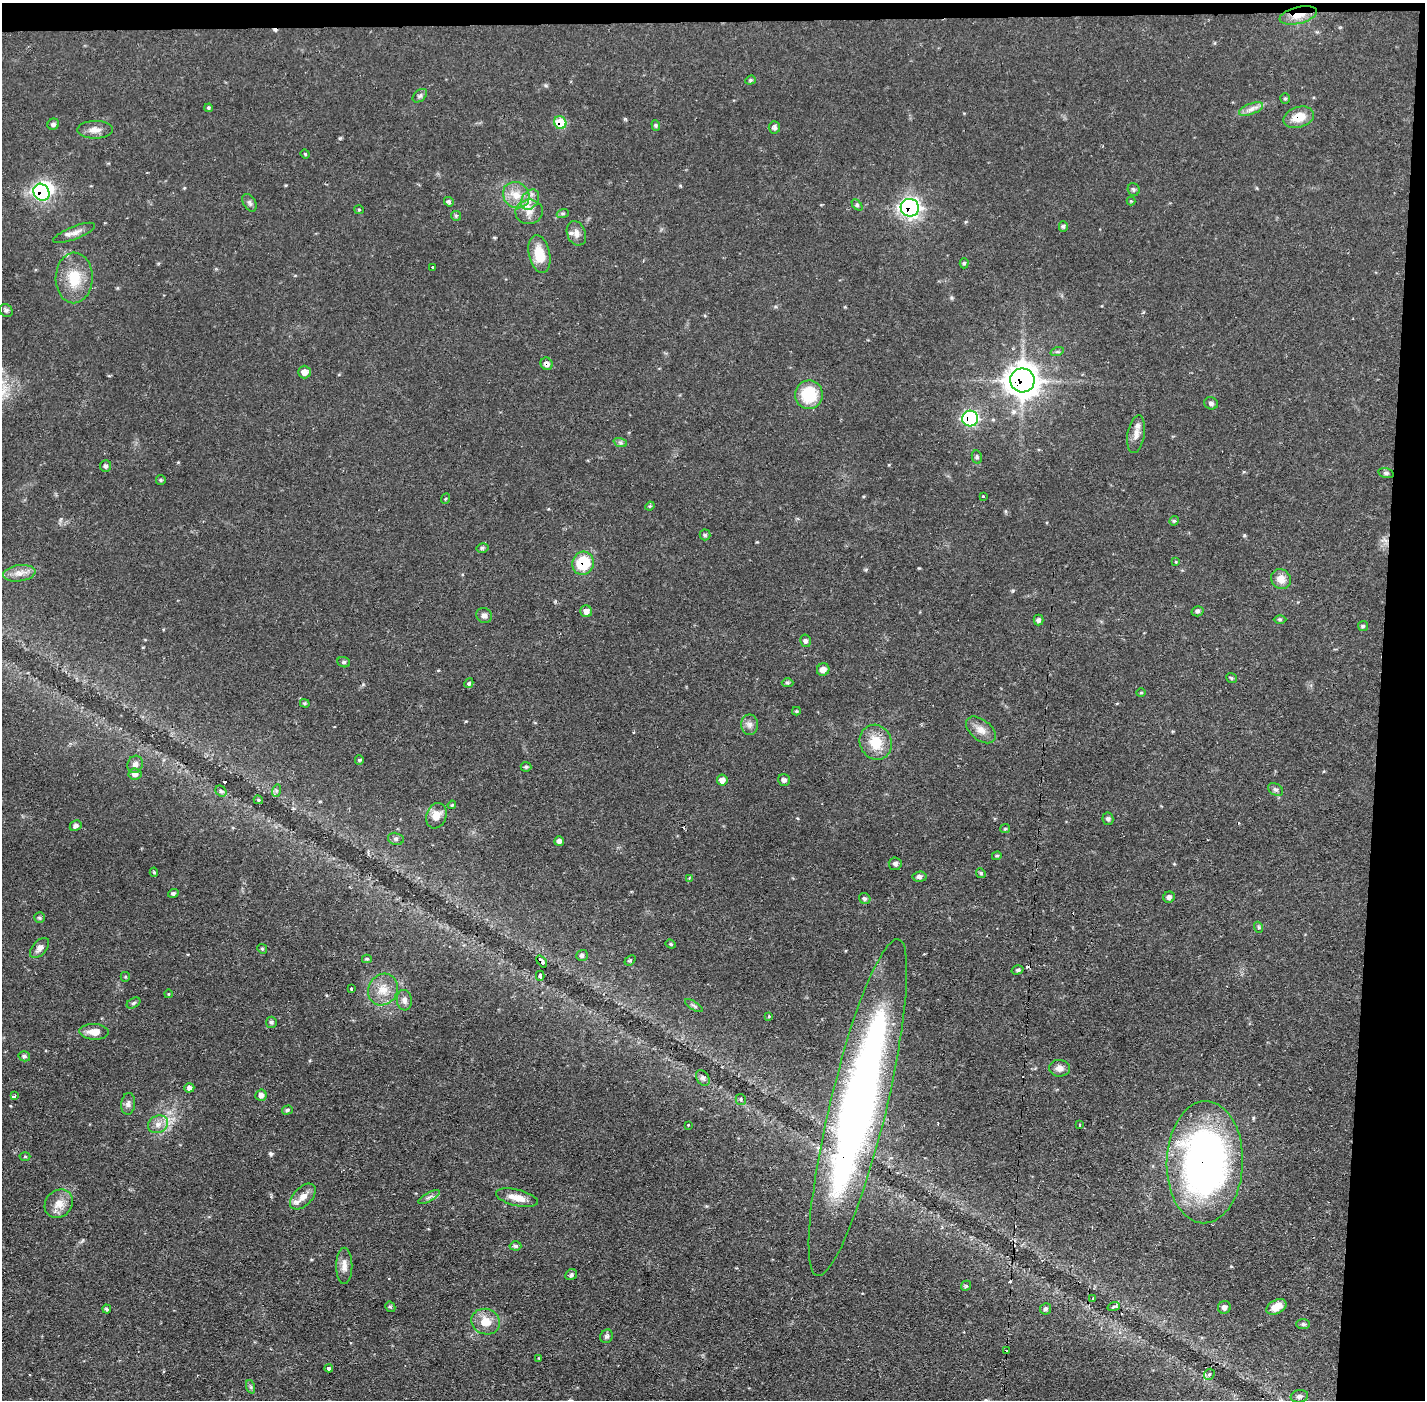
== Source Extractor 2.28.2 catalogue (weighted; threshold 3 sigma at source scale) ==
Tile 3 of 3 x 3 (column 3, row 1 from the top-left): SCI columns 2846-4268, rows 2850-4247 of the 4268 x 4301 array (HDU 1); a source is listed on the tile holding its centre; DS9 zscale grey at full resolution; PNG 1427 x 1402 px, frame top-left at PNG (2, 3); each listed source drawn as its Kron ellipse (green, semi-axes under 4 px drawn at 4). Shown black and unused: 5% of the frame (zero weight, under 2 of 3 exposures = <1% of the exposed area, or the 3 px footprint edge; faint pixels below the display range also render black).
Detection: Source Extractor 2.28.2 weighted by HDU 2 'WHT'; one run over the whole footprint, this tile lists its part. Background 0.0561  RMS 0.0059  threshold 0.0263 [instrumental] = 3 sigma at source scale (4.5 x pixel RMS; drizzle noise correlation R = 1.50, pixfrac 1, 0.05/0.05 arcsec/px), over >= 5 px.
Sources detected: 172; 2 inside a brighter object's white glare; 6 cosmic-ray / hot-pixel residue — neither listed nor drawn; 3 inside a brighter listed object's ellipse — not listed separately; the other 161 listed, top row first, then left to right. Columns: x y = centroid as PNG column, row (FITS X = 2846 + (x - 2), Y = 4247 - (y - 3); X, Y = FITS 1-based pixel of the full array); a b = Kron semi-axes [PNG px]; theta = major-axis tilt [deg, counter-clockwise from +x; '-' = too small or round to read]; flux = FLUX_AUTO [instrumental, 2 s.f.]
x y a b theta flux
1298 15 19 8 14 7.4
750 80 5 4 - 0.78
420 96 8 5 40 1.4
1285 99 5 4 - 0.82
209 108 4 3 - 0.78
1251 109 13 5 21 3.1
1299 117 15 10 16 9.8
560 123 7 6 - 15
53 124 6 5 - 1.6
656 125 5 4 - 0.84
774 127 6 5 - 1.5
95 130 18 9 0 4.6
305 154 4 4 - 0.61
1134 189 6 6 - 1.1
41 192 9 7 -53 100
516 195 14 12 -44 8.5
530 200 11 8 53 4.4
1131 201 4 4 - 0.51
449 202 5 4 - 1.3
249 203 9 6 -60 1.7
857 205 6 4 -45 0.93
910 208 9 9 - 180
359 210 5 4 - 0.67
529 212 13 12 - 5.8
563 213 6 4 18 0.86
456 216 5 5 - 0.83
1063 227 5 4 - 0.93
74 233 22 6 22 4.2
576 233 12 9 -68 3.4
539 254 19 10 -78 14
964 263 5 4 - 0.91
433 268 3 3 - 1.8
74 278 25 18 89 17
6 310 7 6 - 1.3
1057 352 7 4 18 0.95
547 364 6 6 - 2.5
304 372 6 6 - 3.9
1022 380 12 12 - 680
809 395 14 14 - 22
1211 403 7 6 - 1.6
970 419 8 8 - 72
1136 434 19 8 81 4.2
620 442 7 4 -19 1.2
977 457 7 5 -78 1
106 466 6 5 - 1.7
1386 473 8 4 -14 1.2
161 480 5 4 - 0.7
983 497 3 3 - 2.1
445 499 5 3 - 0.59
650 506 4 4 - 0.66
1174 521 5 4 - 0.77
705 535 5 5 - 0.96
482 548 6 4 14 1
1176 562 3 3 - 0.75
583 563 11 10 - 23
19 573 16 8 7 4.5
1281 579 10 9 - 5.6
586 611 6 6 - 3.7
1198 611 6 5 - 1.2
484 615 8 7 - 2.2
1280 619 6 4 -1 0.92
1039 620 5 5 - 1.7
1363 626 5 5 - 0.83
805 641 6 5 - 1.5
344 662 6 5 - 0.93
823 670 6 6 - 3.9
1232 678 6 4 -38 0.79
469 683 5 4 - 1.7
787 683 6 4 -1 0.9
1141 693 5 3 - 0.55
305 703 5 4 - 0.83
796 711 4 4 - 0.66
749 725 10 8 -89 2.7
981 730 17 10 -39 5.2
876 742 18 16 -69 14
359 760 4 4 - 0.72
135 764 9 7 65 2.5
526 767 5 5 - 0.85
135 774 6 5 - 2.6
722 780 5 5 - 4
784 780 6 6 - 1.7
1275 789 8 5 -30 1.4
221 791 6 5 - 1.1
276 791 6 4 72 1.2
258 800 5 3 - 0.73
452 805 4 3 - 0.59
436 816 13 10 69 6.3
1108 819 6 5 - 1.2
76 826 6 5 - 1.8
1005 829 5 4 - 0.68
396 839 8 6 -13 1.4
559 841 5 5 - 1.9
997 856 5 4 - 0.77
895 864 6 6 - 1.6
154 872 5 4 - 0.88
981 873 5 4 - 0.85
920 877 7 5 6 1.9
689 878 4 3 - 0.56
173 893 5 4 - 1.3
1169 897 6 5 - 2.1
865 898 6 5 - 1.3
39 918 5 5 - 0.99
1258 927 6 3 -70 0.74
671 944 5 4 - 0.77
40 948 12 7 48 2.8
262 949 5 4 - 0.83
582 955 6 5 - 1.2
367 959 5 4 - 0.79
630 960 6 4 39 0.86
542 961 7 4 -52 1.7
1017 970 6 4 15 0.96
540 976 5 4 - 0.94
125 977 5 4 - 0.69
351 989 3 3 - 1.7
383 990 16 14 60 8.9
168 994 4 3 - 0.43
404 1000 10 7 -83 2.7
133 1003 7 5 28 1
694 1006 10 3 -32 1.1
769 1016 3 3 - 0.55
271 1022 5 5 - 1.2
94 1032 15 8 -3 5.4
24 1056 6 5 - 1.2
1059 1068 10 8 -2 3.2
703 1078 9 6 -57 1.8
189 1088 5 4 - 1.6
261 1095 5 5 - 2.6
15 1096 3 3 - 4.4
741 1099 5 5 - 1
128 1104 11 7 85 2.1
858 1108 173 28 76 440
287 1110 5 4 - 1
158 1124 10 8 27 3.9
688 1125 3 3 - 0.71
1079 1125 3 3 - 0.8
25 1157 5 3 - 0.56
1205 1162 61 38 89 240
303 1197 16 9 45 5.2
429 1197 12 4 30 1.7
517 1198 21 8 -13 7.2
59 1204 15 13 46 7.1
515 1246 6 4 -4 1.2
344 1266 18 8 -90 4.4
571 1275 6 5 - 1.2
966 1286 5 4 - 0.84
1093 1298 3 2 - 0.56
1114 1306 6 4 20 1.1
390 1307 6 4 -42 0.88
1224 1307 6 6 - 2.2
1276 1307 11 7 27 7
107 1309 4 4 - 1.1
1045 1309 6 5 - 1.4
486 1322 14 12 -18 8.8
1303 1324 7 5 -1 1.1
606 1336 7 6 - 1.4
1006 1350 3 2 - 1.4
539 1358 4 4 - 0.47
329 1368 4 3 - 4.4
1209 1374 6 5 - 1.2
251 1387 7 4 -71 0.98
1299 1396 9 6 11 2
Overlapping masked pixels (flux is a lower limit): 12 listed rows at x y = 1298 15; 1299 117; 560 123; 41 192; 910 208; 547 364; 1022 380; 970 419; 583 563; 542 961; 858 1108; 1205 1162
Isophote crosses this tile's border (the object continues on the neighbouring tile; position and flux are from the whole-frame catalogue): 1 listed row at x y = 858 1108
Unlisted compact peaks at least as high as the median listed source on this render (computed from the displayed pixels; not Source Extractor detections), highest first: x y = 271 1154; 1244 535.